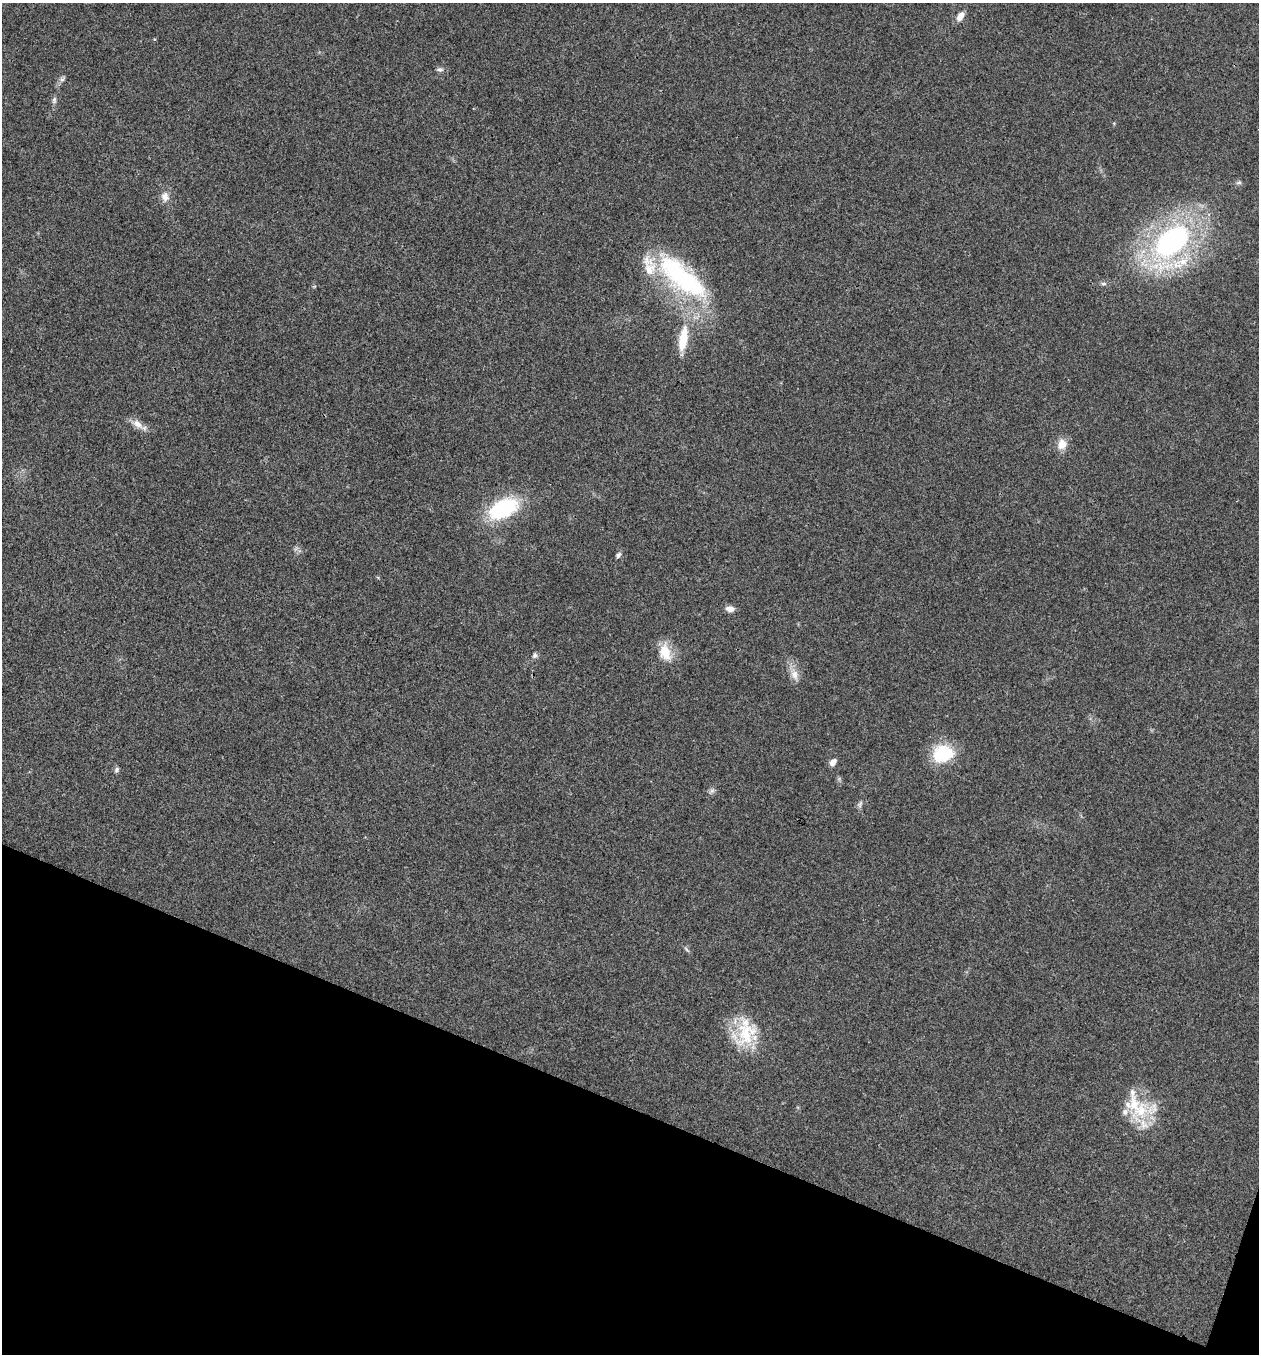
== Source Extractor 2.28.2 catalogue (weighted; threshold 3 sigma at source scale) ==
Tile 15 of 4 x 4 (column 3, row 4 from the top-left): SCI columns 2781-4037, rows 3-1354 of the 5430 x 5416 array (HDU 1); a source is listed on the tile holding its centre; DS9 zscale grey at full resolution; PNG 1261 x 1356 px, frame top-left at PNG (2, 3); no overlay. Shown black and unused: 19% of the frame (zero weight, under 3 of 4 exposures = <1% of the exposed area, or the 3 px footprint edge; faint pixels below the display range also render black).
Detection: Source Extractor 2.28.2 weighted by HDU 2 'WHT'; one run over the whole footprint, this tile lists its part. Background 0.0216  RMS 0.0041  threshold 0.0183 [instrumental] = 3 sigma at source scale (4.5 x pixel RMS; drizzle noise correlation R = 1.50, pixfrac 1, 0.05/0.05 arcsec/px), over >= 5 px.
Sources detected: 32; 6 inside a brighter listed object's ellipse — not listed separately; the other 26 listed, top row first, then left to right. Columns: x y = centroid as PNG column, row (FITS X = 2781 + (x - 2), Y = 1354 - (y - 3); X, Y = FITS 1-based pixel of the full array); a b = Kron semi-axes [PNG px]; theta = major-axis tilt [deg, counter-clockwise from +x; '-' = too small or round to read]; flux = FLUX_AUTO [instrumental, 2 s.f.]
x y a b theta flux
960 16 12 7 55 3.3
440 69 10 6 2 1.2
62 79 10 6 50 1.3
54 100 10 6 83 1.2
1239 182 7 5 16 0.83
165 197 15 11 -85 3.3
1172 241 44 26 42 93
681 277 78 27 -41 60
1103 284 8 5 4 0.94
683 339 37 12 81 12
138 424 19 9 -34 3.7
1062 444 13 11 74 4.8
503 509 32 18 26 34
618 555 7 5 51 1.1
730 609 10 7 -3 2.4
665 652 25 15 -74 8.1
535 655 8 6 69 1.1
794 674 16 10 -74 4
943 754 27 21 11 16
833 762 8 6 53 2.5
116 770 8 5 60 0.93
712 791 9 5 27 1.2
860 804 10 6 60 1.2
686 949 10 4 -46 0.79
746 1033 39 30 46 21
1141 1111 31 20 61 18